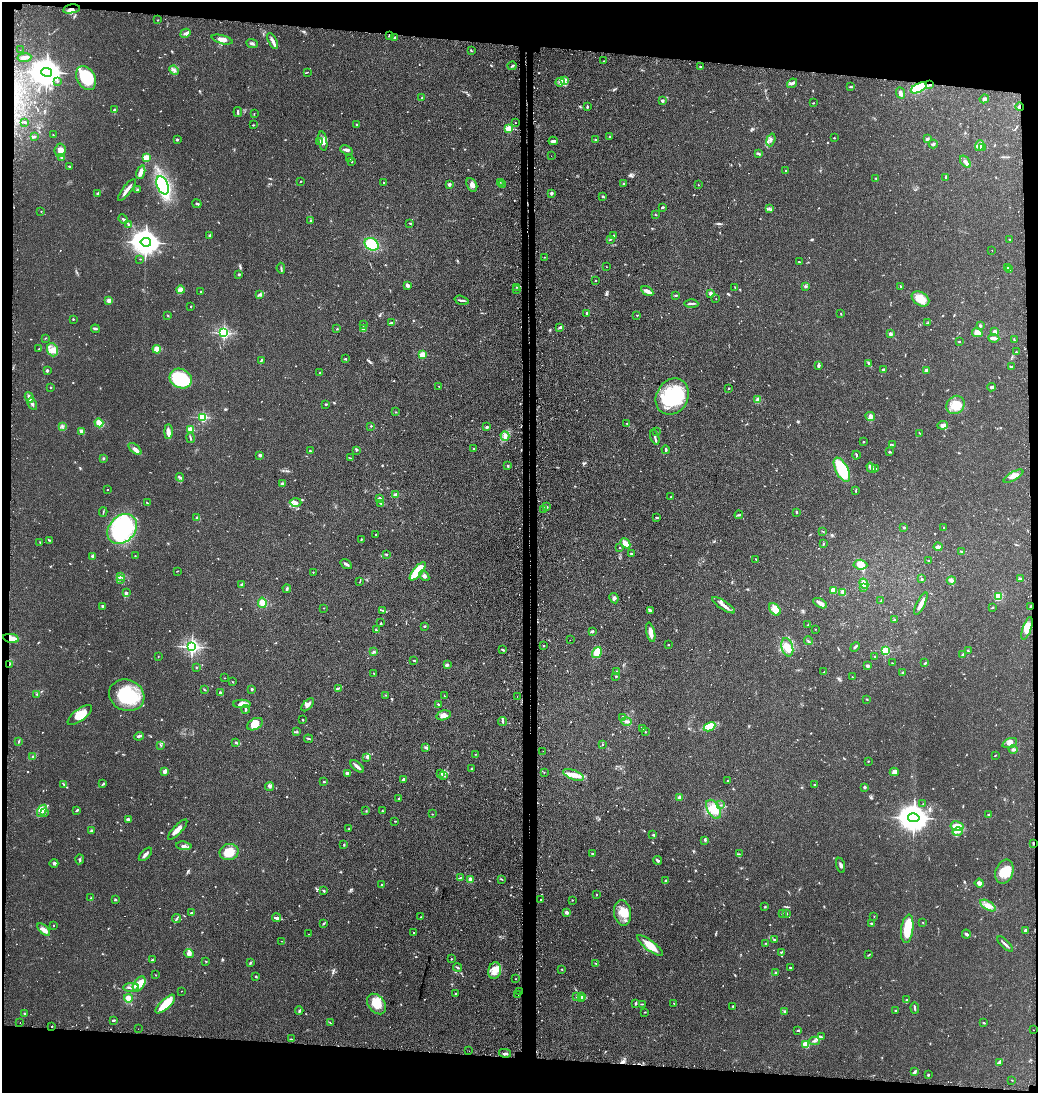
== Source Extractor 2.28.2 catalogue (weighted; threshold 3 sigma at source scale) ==
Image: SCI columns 128-4271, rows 20-4382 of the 4441 x 4403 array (HDU 1 of 3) = the unmasked area's bounding box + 8 px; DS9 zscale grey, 4 x 4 block average (1 PNG px = mean of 4 x 4 image px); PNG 1040 x 1095 px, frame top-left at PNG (2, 2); each listed source drawn as its Kron ellipse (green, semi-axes under 4 px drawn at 4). Shown black and unused: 10% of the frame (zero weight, under 2 of 3 exposures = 4% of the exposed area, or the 3 px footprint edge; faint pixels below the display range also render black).
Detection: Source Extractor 2.28.2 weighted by HDU 2 'WHT'. Background 0.106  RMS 0.0076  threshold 0.0341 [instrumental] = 3 sigma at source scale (4.5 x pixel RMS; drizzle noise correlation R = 1.50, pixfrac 1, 0.05/0.05 arcsec/px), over >= 5 px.
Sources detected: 830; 3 too faint to see at this stretch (4 x 4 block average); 3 inside a brighter object's white glare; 33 cosmic-ray / hot-pixel residue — neither listed nor drawn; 13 coinciding with a brighter row at this scale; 39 inside a brighter listed object's ellipse — not listed separately; of the other 739, all 500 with FLUX_AUTO >= 1.89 (the completeness limit of this list) listed and drawn (239 fainter detections not listed), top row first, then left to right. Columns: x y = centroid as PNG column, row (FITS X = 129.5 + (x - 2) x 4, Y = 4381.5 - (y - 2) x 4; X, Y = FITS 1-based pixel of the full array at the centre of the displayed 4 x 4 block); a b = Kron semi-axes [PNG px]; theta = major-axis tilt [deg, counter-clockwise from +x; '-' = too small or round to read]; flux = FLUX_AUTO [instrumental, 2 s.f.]
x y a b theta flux
71 9 8 4 11 28
158 20 2 2 - 2.2
185 33 5 3 - 10
390 35 3 2 - 8.8
395 37 3 2 - 5.3
222 40 11 4 -14 25
273 41 8 3 -63 18
252 43 6 3 -22 9
20 50 2 2 - 2.1
471 51 3 2 - 3.5
24 58 7 3 7 15
604 61 2 2 - 2.3
512 66 4 2 - 5.5
700 67 3 2 - 3.2
174 70 5 2 - 9.7
46 72 5 4 - 7100
307 72 2 2 - 2.3
86 78 13 9 -62 160
564 80 4 3 - 13
57 81 2 2 - 2.6
560 82 4 3 - 12
792 83 5 3 - 11
930 84 2 2 - 4.2
851 87 4 2 - 4.8
919 88 9 4 26 130
901 93 6 3 -66 11
422 97 2 2 - 3.9
984 99 5 3 - 8.1
662 101 3 3 - 4.9
813 103 2 2 - 3.3
587 107 3 2 - 6.6
1020 107 4 2 - 5.6
114 109 3 2 - 6.2
238 112 5 2 - 5.5
254 113 3 2 - 2.4
25 122 3 2 - 5.8
515 122 2 2 - 2.8
253 125 2 2 - 3
357 125 3 2 - 3.8
508 129 2 2 - 220
53 135 2 2 - 2.3
34 136 3 2 - 4.6
609 136 2 2 - 3.3
834 138 2 2 - 4.4
178 139 4 2 - 4.1
595 139 3 2 - 3.7
927 139 3 3 - 5.9
771 140 6 2 71 11
323 141 10 4 -81 22
553 141 5 2 - 15
319 142 3 2 - 4
933 144 4 2 - 7.3
979 146 5 3 - 14
982 147 4 2 - 6.7
60 150 7 5 85 25
346 150 6 3 -23 11
758 153 2 2 - 2.5
551 156 2 2 - 2.4
62 157 3 2 - 16
146 158 2 2 - 210
350 158 3 2 - 2
352 162 2 2 - 2.5
965 162 7 3 -53 13
69 166 2 2 - 3.4
786 170 2 2 - 8.9
141 172 7 3 72 25
946 177 4 2 - 7.4
876 178 2 2 - 2.9
301 181 2 2 - 2.1
384 182 2 2 - 3.5
500 182 2 2 - 2
449 184 2 2 - 19
502 184 3 2 - 3
623 184 3 2 - 3.6
163 185 9 5 -67 230
472 185 7 5 -64 22
698 185 2 2 - 2.5
127 190 13 2 53 31
137 190 3 2 - 7
98 193 3 2 - 5.9
551 193 4 3 - 5.7
603 196 3 2 - 3.6
197 204 4 2 - 4.9
662 207 3 2 - 6.9
769 209 2 2 - 3.1
41 211 2 2 - 3
655 214 2 2 - 1.9
123 219 5 2 - 7.4
310 220 3 2 - 3.8
410 223 3 2 - 2.9
128 224 2 2 - 5.6
210 235 3 2 - 4
614 236 3 2 - 4.8
610 239 3 2 - 5.3
1010 239 3 2 - 2.2
146 242 5 4 - 5700
372 244 7 6 - 140
992 250 2 2 - 4.3
544 257 2 2 - 2
140 259 2 2 - 2.5
799 262 3 2 - 3.8
607 267 2 2 - 2.3
1008 267 3 2 - 3.4
281 268 5 2 - 5.3
1010 269 3 2 - 5.2
239 274 2 2 - 6.3
596 281 2 2 - 4.1
407 285 3 3 - 13
805 286 4 2 - 3.3
901 286 2 2 - 2.9
516 287 2 2 - 4.7
735 287 2 2 - 2.2
516 289 2 2 - 2.4
180 290 4 3 - 10
647 291 6 3 -32 20
201 292 2 2 - 2.1
710 293 2 2 - 28
260 294 4 2 - 6.9
676 296 3 2 - 4.4
716 299 2 2 - 2.2
920 299 9 6 -34 63
109 300 4 3 - 12
462 300 7 2 -18 7.5
691 304 7 2 -2 8
191 306 2 2 - 3.1
587 313 3 2 - 5.2
841 314 3 2 - 2.2
637 315 2 2 - 3.4
168 316 2 2 - 2.4
73 319 2 2 - 3.4
928 322 3 2 - 3
392 323 3 2 - 7.8
363 325 3 2 - 4.7
980 326 2 2 - 28
560 327 3 2 - 6.6
95 329 4 2 - 6.6
337 329 3 2 - 3.3
363 329 3 3 - 12
995 332 2 2 - 92
224 333 2 2 - 840
977 333 5 4 - 30
890 334 2 2 - 56
45 338 2 2 - 2.1
994 338 5 3 - 16
1014 340 3 2 - 2.7
959 341 2 2 - 3.1
39 349 3 2 - 2.6
157 349 4 3 - 37
52 350 7 5 -69 26
1016 352 2 2 - 6.6
422 354 2 2 - 170
346 359 2 2 - 2.1
261 360 4 2 - 4.8
869 363 3 2 - 5.5
819 366 4 3 - 6.8
1011 367 3 2 - 4.7
883 369 2 2 - 5.5
47 370 3 2 - 6.5
926 370 2 2 - 12
320 373 2 2 - 9.4
181 379 11 9 -25 330
439 386 2 2 - 2.6
50 387 2 2 - 8.8
991 387 4 3 - 8.8
729 388 2 2 - 11
672 396 19 15 59 300
29 397 5 2 - 21
758 400 2 2 - 26
32 404 6 2 -61 12
326 404 2 2 - 4.5
956 405 9 8 - 66
395 412 2 2 - 3.1
870 416 5 4 - 13
203 417 2 2 - 430
99 423 4 4 - 54
627 423 2 2 - 2.2
943 425 5 3 - 14
62 426 3 2 - 3.5
371 426 3 2 - 2.8
487 427 3 2 - 8.1
190 430 2 2 - 190
82 431 4 3 - 18
168 431 7 4 90 19
656 432 2 2 - 3.8
919 433 2 2 - 2
505 436 5 3 - 19
655 437 7 2 -72 8.2
190 438 5 2 - 4.7
863 442 2 2 - 2.6
893 445 2 2 - 2.3
135 449 8 3 -41 16
473 449 2 2 - 2.9
356 450 3 2 - 3.9
666 450 4 2 - 6.3
310 451 2 2 - 3.9
890 452 3 2 - 4.7
260 455 2 2 - 41
856 455 4 2 - 4.6
103 458 2 2 - 4.4
350 458 3 2 - 2.3
508 466 3 2 - 3.5
871 468 6 2 -55 24
876 469 2 2 - 2
842 470 13 6 -63 230
1013 476 11 3 29 23
180 477 4 2 - 5.1
282 484 3 3 - 7.1
107 489 2 2 - 4.3
856 491 3 2 - 3.1
396 495 3 2 - 15
671 496 2 2 - 2.2
379 498 3 3 - 5.8
296 502 6 2 1 10
147 503 3 2 - 4.7
381 503 4 2 - 3.7
546 506 3 2 - 3.8
544 510 2 2 - 20
103 512 5 2 - 4.1
797 512 3 2 - 4
739 515 4 2 - 5
197 517 3 2 - 5
657 517 3 2 - 4
904 527 2 2 - 21
944 528 2 2 - 2.5
122 529 16 13 44 520
823 531 4 2 - 2.6
376 534 2 2 - 7
361 539 2 2 - 3.4
50 540 2 2 - 3.2
40 542 3 2 - 2.2
625 543 5 3 - 66
823 544 3 2 - 3.6
938 547 4 2 - 23
620 548 2 2 - 3.1
961 551 4 2 - 4.5
631 553 2 2 - 5.4
386 554 3 2 - 4.2
92 556 3 2 - 3.8
135 556 2 2 - 3.9
756 559 2 2 - 3.1
928 561 2 2 - 3
346 564 6 2 -33 12
860 565 7 5 -4 53
177 571 3 2 - 2.6
418 571 11 4 51 140
313 572 2 2 - 2.7
424 576 6 3 -48 15
120 577 3 2 - 5.2
1020 578 3 2 - 4.4
121 579 2 2 - 2.5
922 579 2 2 - 3.8
360 581 2 2 - 1.9
951 581 4 3 - 9.1
242 584 3 2 - 5.9
864 584 5 3 - 25
863 588 3 2 - 4.1
287 589 4 2 - 6.7
833 590 4 4 - 34
126 593 4 3 - 6.6
843 593 3 2 - 21
998 597 3 3 - 93
614 598 5 3 - 10
881 601 3 2 - 2.8
262 603 5 4 - 27
820 603 7 3 -31 26
921 604 12 3 64 28
724 605 13 2 -34 21
102 606 2 2 - 5.1
1031 606 2 2 - 6.4
993 607 2 2 - 2.3
324 608 2 2 - 2.1
775 609 7 5 -48 27
383 610 4 2 - 4.6
650 610 4 3 - 8.1
894 620 3 2 - 4.6
381 623 2 2 - 3.5
808 625 2 2 - 2.6
424 626 2 2 - 5.1
1027 628 12 4 70 34
815 629 2 2 - 1.9
376 630 2 2 - 5.6
592 632 3 2 - 4.2
651 632 10 3 -77 36
11 638 8 4 -11 35
570 640 2 2 - 2.2
808 641 4 2 - 4.5
668 645 2 2 - 7.9
544 646 2 2 - 1.9
192 647 2 2 - 1300
787 647 9 5 -75 36
855 647 5 2 - 7.6
502 649 4 2 - 5.7
885 651 2 2 - 410
968 651 3 2 - 4.8
374 652 4 2 - 4.7
597 652 6 4 57 86
963 654 3 2 - 4.7
158 656 2 2 - 1.9
875 657 2 2 - 2.9
414 660 3 2 - 3.2
892 663 3 2 - 2
925 663 3 2 - 4.5
9 664 2 2 - 3.1
447 665 4 3 - 8.2
867 666 2 2 - 41
196 667 2 2 - 3
616 672 2 2 - 19
824 672 3 2 - 4
902 672 3 2 - 3.6
374 673 2 2 - 4.2
616 676 2 2 - 3.7
852 677 2 2 - 1.9
225 678 2 2 - 2
233 682 2 2 - 2
338 688 4 2 - 6.1
204 689 2 2 - 2.7
252 689 2 2 - 7.2
220 692 4 2 - 6.7
37 694 2 2 - 2.8
127 695 18 15 -23 250
385 695 2 2 - 2.1
444 696 2 2 - 2.2
517 697 2 2 - 2.2
867 699 3 2 - 2.5
242 704 9 3 0 26
439 704 3 2 - 5.2
308 705 8 2 46 12
245 709 4 2 - 5
80 715 14 6 37 70
444 715 7 5 14 24
622 718 3 2 - 4.4
303 720 2 2 - 9.2
626 721 5 2 - 7.2
502 722 4 2 - 6.4
255 724 8 5 28 58
709 727 6 4 28 23
642 728 3 2 - 3.1
297 732 3 2 - 2.3
645 732 3 2 - 2.3
139 736 5 2 - 8.2
309 739 4 2 - 5.2
19 741 4 2 - 4.4
235 742 3 2 - 2.9
1010 743 8 4 20 19
603 744 2 2 - 2
161 745 2 2 - 2
425 748 3 2 - 5.1
1013 750 4 3 - 8.4
543 751 2 2 - 10
476 754 3 2 - 2.7
995 755 2 2 - 2.9
32 757 3 2 - 4.1
367 757 4 3 - 6.5
868 761 2 2 - 2.8
357 766 8 2 -41 19
472 769 3 2 - 10
165 771 3 2 - 25
544 772 2 2 - 1.9
894 772 4 2 - 8.2
347 773 2 2 - 17
440 773 3 2 - 8.4
573 775 11 4 -21 42
443 776 2 2 - 3.2
403 779 3 2 - 5.2
727 780 3 2 - 3.3
324 782 2 2 - 11
103 784 3 2 - 4.8
64 785 3 2 - 3.9
815 785 3 2 - 3
269 787 4 3 - 9.1
865 787 2 2 - 25
680 797 3 2 - 20
398 799 3 2 - 3.5
923 804 2 2 - 1.9
721 805 3 2 - 2.7
714 809 10 6 -58 55
76 810 3 2 - 6.4
42 811 6 3 57 17
366 811 2 2 - 2.2
382 811 2 2 - 2
45 812 3 2 - 3.5
432 814 2 2 - 2.2
989 814 3 2 - 3.7
914 818 6 4 -12 7000
128 819 3 2 - 9.2
395 821 3 2 - 3.7
957 826 7 5 -10 41
349 829 2 2 - 3.4
178 830 13 3 47 27
91 831 3 2 - 9.6
958 831 5 2 - 11
653 835 3 2 - 3.7
705 840 3 2 - 4.2
1033 843 2 2 - 5.2
344 844 2 2 - 3.1
184 846 8 3 -7 12
229 852 9 8 - 70
592 853 2 2 - 4.2
145 854 8 2 45 16
739 854 2 2 - 2.7
80 859 5 2 - 5.1
658 860 4 2 - 10
54 863 4 3 - 7.5
841 865 7 2 -75 9.9
1004 872 12 8 70 69
460 878 2 2 - 3.3
470 879 2 2 - 25
501 879 3 2 - 2.9
666 881 3 2 - 3.8
979 883 4 2 - 23
382 884 2 2 - 2.9
324 891 2 2 - 6.7
597 895 2 2 - 2
91 898 3 2 - 2.5
115 900 2 2 - 4.6
540 900 2 2 - 4.5
572 900 2 2 - 3.5
988 905 9 3 -31 21
765 907 2 2 - 3.4
192 912 3 2 - 3.6
567 913 3 2 - 14
622 913 13 8 -81 56
782 914 2 2 - 2.9
786 914 2 2 - 13
874 916 2 2 - 2
420 917 3 2 - 2.1
276 918 4 3 - 7.3
177 919 4 2 - 5.5
323 923 3 2 - 3.4
872 923 3 2 - 3.6
923 923 2 2 - 2.2
54 925 2 2 - 2.1
907 929 14 6 83 110
44 930 8 3 -45 24
1026 931 2 2 - 16
414 933 2 2 - 3.2
308 934 2 2 - 1.9
966 934 4 2 - 9.5
774 940 2 2 - 3
282 941 2 2 - 1.9
766 943 3 2 - 2
1005 944 10 2 -44 9.7
650 945 16 5 -37 66
781 952 3 2 - 2.9
189 954 5 3 - 16
869 955 4 2 - 3.7
451 959 2 2 - 2.7
152 960 2 2 - 5.3
206 961 2 2 - 3.7
250 962 3 2 - 3.8
595 963 3 2 - 2
457 967 4 2 - 6.1
790 968 3 2 - 6.4
562 970 3 2 - 2.1
495 971 8 6 78 37
775 973 2 2 - 12
156 975 2 2 - 3
256 977 3 2 - 3.9
515 979 2 2 - 2
139 984 8 5 55 49
131 987 8 2 2 13
181 991 2 2 - 2.5
519 991 2 2 - 2.1
455 993 2 2 - 2.3
518 995 2 2 - 3
582 996 3 2 - 5.1
576 997 2 2 - 2.1
128 998 4 3 - 27
581 999 3 2 - 3.7
906 1000 3 2 - 4.3
636 1003 3 2 - 5.5
674 1003 2 2 - 2
165 1004 12 5 43 92
376 1004 11 8 -51 71
642 1004 2 2 - 2.3
733 1006 3 2 - 3.1
915 1008 5 2 - 6.6
895 1010 2 2 - 3.6
299 1011 4 2 - 4.8
785 1011 2 2 - 9.9
645 1012 2 2 - 2.5
24 1013 2 2 - 4.2
113 1020 3 2 - 7.2
20 1023 2 2 - 2.5
330 1023 3 2 - 2.8
983 1023 3 2 - 2.9
52 1026 2 2 - 6.3
138 1029 2 2 - 2.5
1033 1030 2 2 - 3.7
797 1031 4 2 - 3.2
821 1037 2 2 - 4.4
291 1039 2 2 - 3.7
814 1041 5 2 - 7.4
806 1044 2 2 - 220
469 1051 2 2 - 2.8
505 1053 6 2 -14 10
999 1062 4 3 - 8.6
915 1072 2 2 - 2.7
928 1075 2 2 - 4.5
1012 1080 3 2 - 1.9
Overlapping masked pixels (flux is a lower limit): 9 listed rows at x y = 71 9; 390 35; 930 84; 1020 107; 515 122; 1031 606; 11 638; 9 664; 1033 843
Diffuse or blended objects may show on this block-average render without a row.